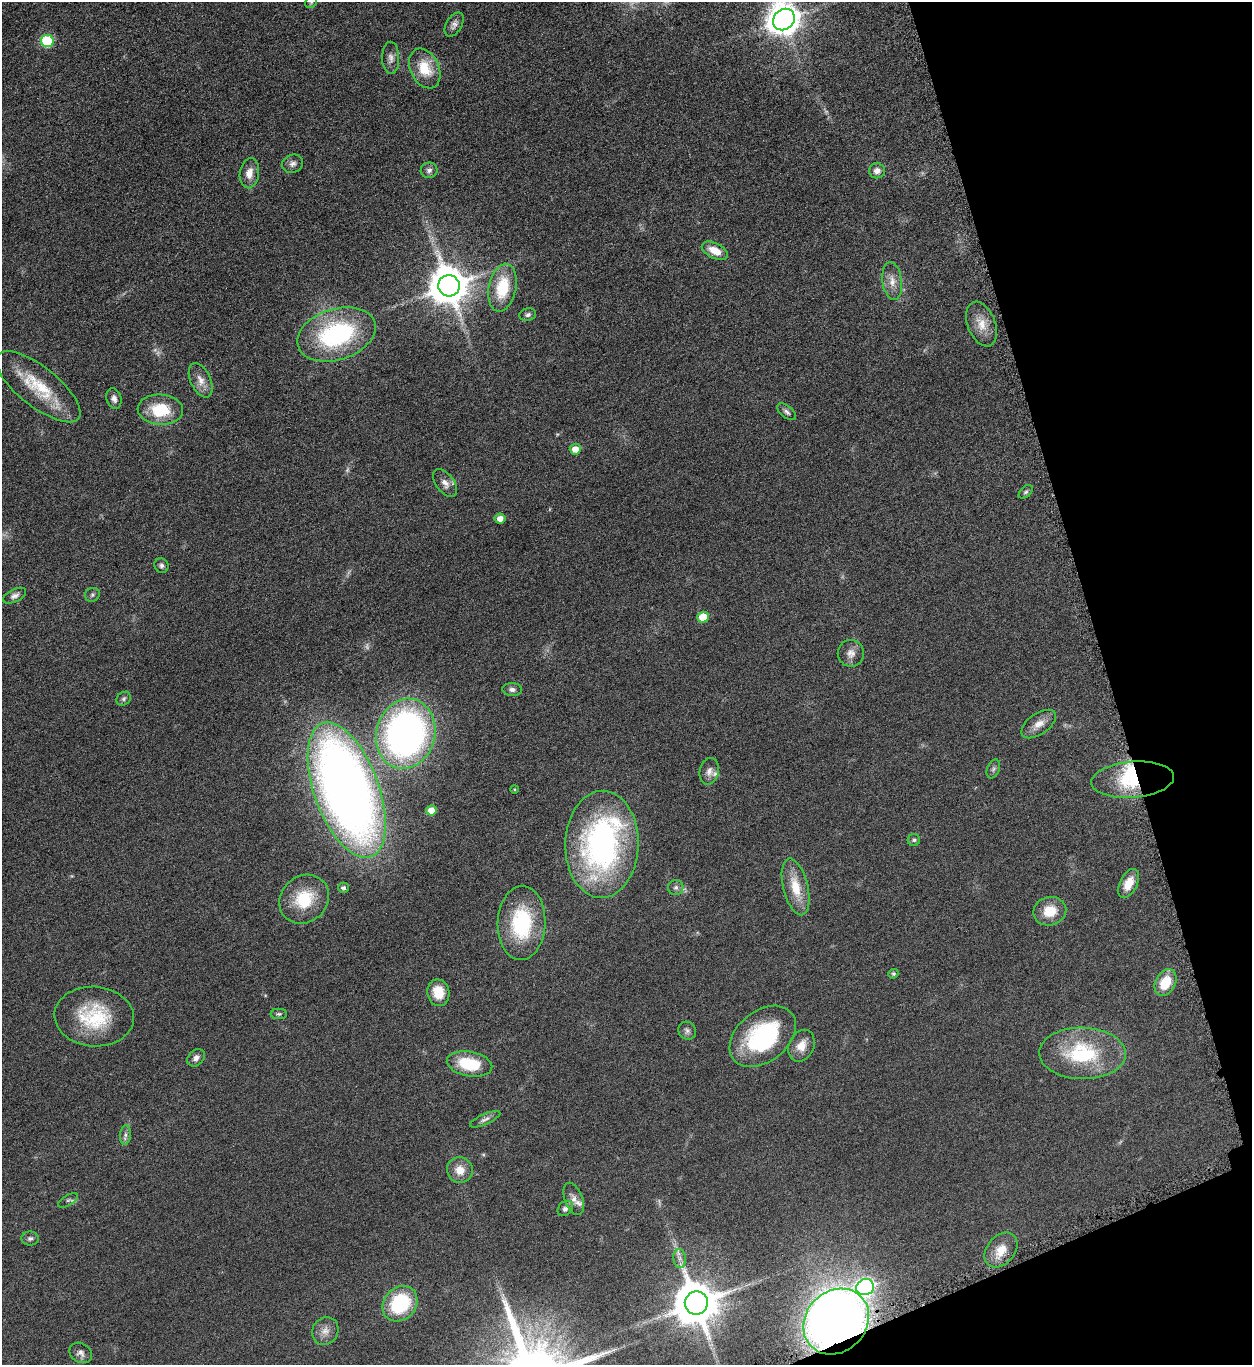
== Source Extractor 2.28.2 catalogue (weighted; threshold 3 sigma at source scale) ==
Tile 12 of 4 x 4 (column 4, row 3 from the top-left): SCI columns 3911-5160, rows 1370-2732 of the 5451 x 5466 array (HDU 1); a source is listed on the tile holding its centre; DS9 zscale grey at full resolution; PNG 1254 x 1367 px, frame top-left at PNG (2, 2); each listed source drawn as its Kron ellipse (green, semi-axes under 4 px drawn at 4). Shown black and unused: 15% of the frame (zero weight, under 4 of 8 exposures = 1% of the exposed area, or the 3 px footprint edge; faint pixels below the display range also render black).
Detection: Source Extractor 2.28.2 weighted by HDU 2 'WHT'; one run over the whole footprint, this tile lists its part. Background 0.0847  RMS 0.0079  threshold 0.0324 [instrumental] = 3 sigma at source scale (4.09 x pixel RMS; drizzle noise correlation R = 1.36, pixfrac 0.8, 0.05/0.05 arcsec/px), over >= 5 px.
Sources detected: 82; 2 too faint to see at this stretch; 1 inside a brighter object's white glare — neither listed nor drawn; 3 inside a brighter listed object's ellipse — not listed separately; the other 76 listed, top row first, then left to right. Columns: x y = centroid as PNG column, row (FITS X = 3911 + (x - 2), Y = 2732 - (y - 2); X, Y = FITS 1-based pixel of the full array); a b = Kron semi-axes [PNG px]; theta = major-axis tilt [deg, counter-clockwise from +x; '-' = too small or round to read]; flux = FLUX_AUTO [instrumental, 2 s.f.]
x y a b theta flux
311 2 6 5 - 1.3
784 19 12 10 43 1400
454 25 13 7 59 3.3
47 41 6 6 - 55
391 58 16 8 -88 4.2
425 68 21 14 -64 19
293 164 11 9 21 3.4
429 170 8 7 - 2.6
877 171 8 7 - 4
249 173 15 9 81 6.9
715 251 14 7 -26 10
892 281 19 9 -82 7.2
449 286 11 10 - 2100
503 288 24 13 78 30
528 315 8 6 14 2
981 324 23 14 -68 11
336 334 40 25 18 98
201 380 18 10 -66 7
38 387 52 20 -38 34
114 399 10 7 -71 3.5
160 410 23 15 -4 27
787 412 11 6 -39 2.2
575 449 5 5 - 7.4
445 483 16 9 -53 5.1
1026 492 8 5 44 1.5
500 519 5 5 - 5.7
161 566 7 7 - 2
92 595 7 6 - 1.7
15 596 12 6 26 2.8
703 617 5 5 - 18
851 653 13 13 - 5.4
512 689 10 6 -3 2.6
124 699 8 6 41 1.7
1039 724 20 10 35 7
406 734 35 29 74 300
993 769 10 6 68 1.9
709 771 13 9 76 4.4
1133 780 41 18 5 42
515 789 4 3 - 0.61
347 790 71 32 -70 690
431 810 5 5 - 9.6
914 840 6 6 - 1.4
602 844 53 36 88 190
1129 883 16 8 62 9.3
676 887 7 7 - 2.3
796 887 29 12 -76 18
343 888 5 5 - 1.8
304 899 26 23 41 30
1050 911 16 14 13 14
521 923 37 24 87 53
893 974 5 4 - 1.2
1165 982 14 10 61 17
438 993 13 11 -78 14
279 1014 8 5 0 1.4
94 1017 40 30 -3 43
687 1031 9 8 - 2.5
763 1036 37 25 39 77
801 1046 16 12 66 8.6
1082 1053 43 26 -1 58
196 1058 10 7 45 3.3
469 1064 23 12 -10 30
485 1119 16 5 24 2.9
126 1135 9 5 85 2.4
460 1170 13 12 - 8.5
574 1199 17 9 -69 5
68 1200 11 5 31 1.7
565 1208 9 6 44 2.8
30 1238 8 7 - 2
1001 1250 19 14 50 12
680 1259 9 6 -84 3
865 1287 9 8 - 190
696 1303 11 11 - 3000
400 1304 19 16 47 52
836 1321 35 30 46 830
325 1331 14 12 54 6.4
81 1353 12 9 -33 3.4
Overlapping masked pixels (flux is a lower limit): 2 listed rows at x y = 1133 780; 836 1321
Isophote crosses this tile's border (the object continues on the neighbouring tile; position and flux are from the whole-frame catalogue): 2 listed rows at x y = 311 2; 784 19